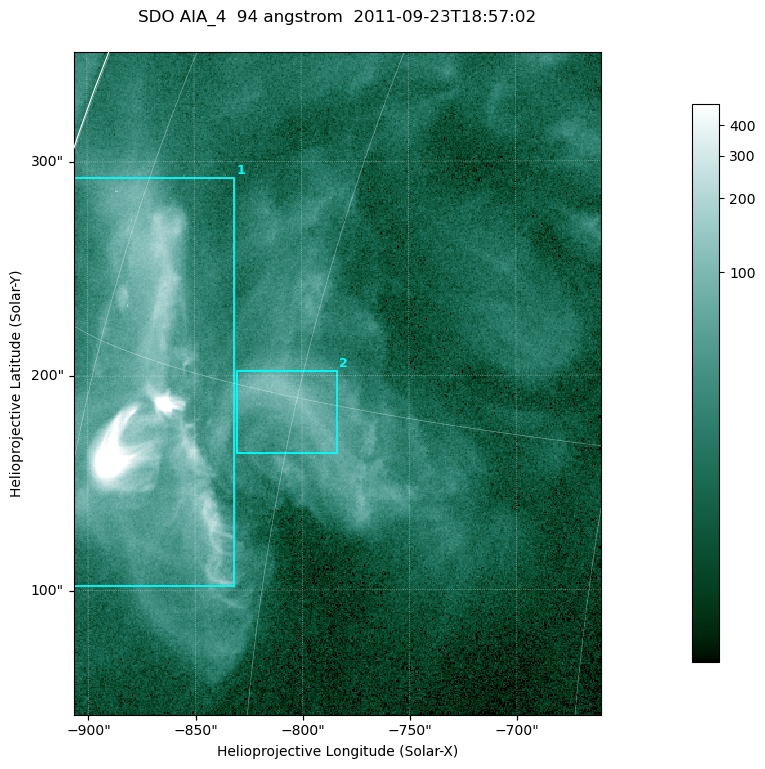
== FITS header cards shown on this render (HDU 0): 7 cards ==
TELESCOP= 'SDO     '           /
INSTRUME= 'AIA_4   '           /
WAVELNTH=                   94 /
WAVEUNIT= 'angstrom'           /
DATE-OBS= '2011-09-23T18:57:02.12' /
CTYPE1  = 'HPLN-TAN'           /
CTYPE2  = 'HPLT-TAN'           /

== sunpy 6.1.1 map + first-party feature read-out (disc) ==
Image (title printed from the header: SDO AIA_4  94 angstrom  2011-09-23T18:57:02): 410 x 515 px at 0.6 arcsec/px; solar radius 957 arcsec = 1594 px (partial field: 2.6% of the solar disc is inside the frame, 100% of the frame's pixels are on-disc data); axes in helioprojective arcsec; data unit not stated in the header (colour bar unlabelled)
Pointing: header CRPIX1/2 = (2058.48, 2043.05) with CRVAL1/2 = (0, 0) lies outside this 410 x 515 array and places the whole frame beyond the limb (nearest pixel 1.41 R_sun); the SolarSoft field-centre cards XCEN/YCEN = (-783.4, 196.4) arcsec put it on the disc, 1308 arcsec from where CRPIX/CRVAL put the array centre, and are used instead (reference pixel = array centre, CRVAL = XCEN/YCEN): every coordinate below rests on XCEN/YCEN
Orientation: roll -0.138 deg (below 1 deg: not rotated)
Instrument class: DISC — disc imager (sunpy class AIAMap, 94 A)
Bright regions (active regions / flare kernels): reference = the on-disc median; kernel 3 px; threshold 5 sigma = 61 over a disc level ~15.1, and >= 1.15x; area >= 211 px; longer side >= 5 px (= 3 arcsec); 2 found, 2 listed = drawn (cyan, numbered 1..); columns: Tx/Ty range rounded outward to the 2 arcsec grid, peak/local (2 s.f.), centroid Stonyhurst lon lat
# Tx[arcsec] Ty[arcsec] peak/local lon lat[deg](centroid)
1 -908..-830 102..294 112 -70 +14
2 -832..-782 162..202 8.2 -60 +15